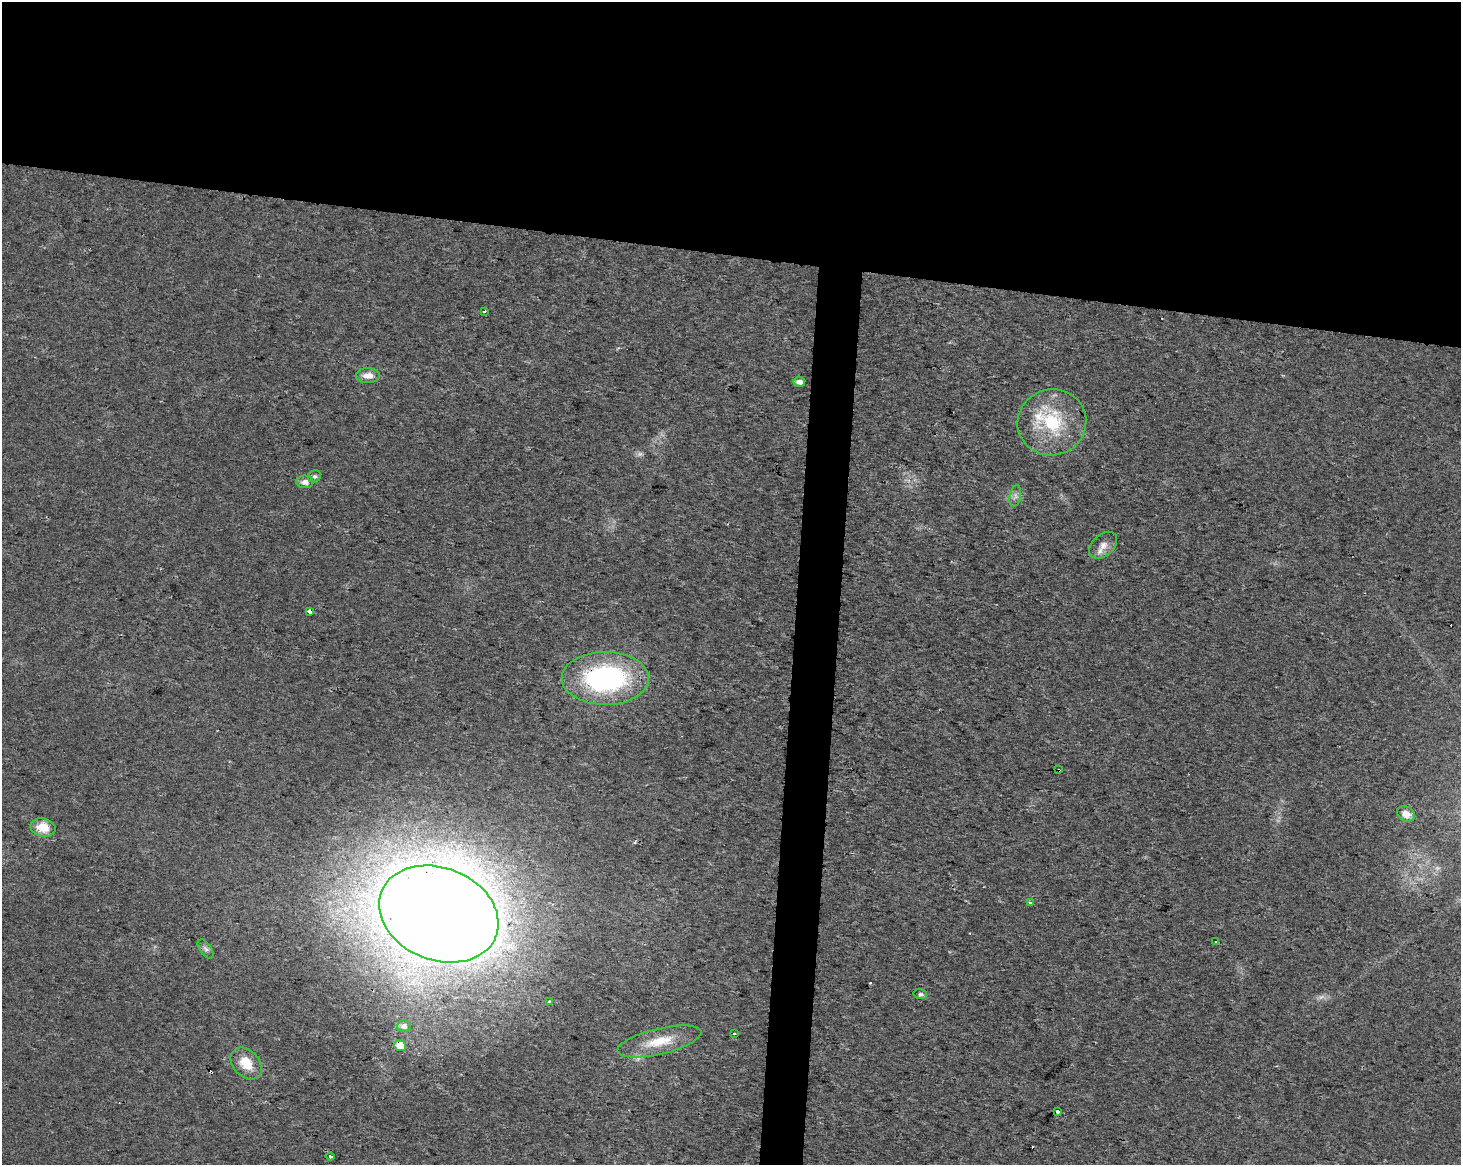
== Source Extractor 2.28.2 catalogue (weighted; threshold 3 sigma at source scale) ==
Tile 2 of 3 x 4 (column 2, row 1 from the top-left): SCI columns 1744-3202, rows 3491-4653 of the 4889 x 4662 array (HDU 1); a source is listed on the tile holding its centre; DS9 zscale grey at full resolution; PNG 1463 x 1167 px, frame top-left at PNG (2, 2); each listed source drawn as its Kron ellipse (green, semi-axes under 4 px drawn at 4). Shown black and unused: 24% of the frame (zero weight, under 2 of 3 exposures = <1% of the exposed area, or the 3 px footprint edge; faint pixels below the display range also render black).
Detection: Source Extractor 2.28.2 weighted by HDU 2 'WHT'; one run over the whole footprint, this tile lists its part. Background 0.0254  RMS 0.0053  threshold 0.0239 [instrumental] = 3 sigma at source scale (4.5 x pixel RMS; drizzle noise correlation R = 1.50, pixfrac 1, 0.0396/0.0396 arcsec/px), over >= 5 px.
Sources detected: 33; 2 too faint to see at this stretch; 4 cosmic-ray / hot-pixel residue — neither listed nor drawn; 1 inside a brighter listed object's ellipse — not listed separately; the other 26 listed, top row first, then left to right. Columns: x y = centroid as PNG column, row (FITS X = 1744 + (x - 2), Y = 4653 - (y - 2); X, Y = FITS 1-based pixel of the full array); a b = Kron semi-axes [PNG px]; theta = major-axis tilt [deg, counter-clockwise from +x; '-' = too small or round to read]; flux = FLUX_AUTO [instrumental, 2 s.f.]
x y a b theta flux
485 312 3 3 - 1.6
368 376 12 7 1 4.9
799 382 6 5 - 3.7
1052 422 34 33 - 36
315 476 6 6 - 1.2
305 482 8 6 -3 2.9
1015 496 11 5 78 2.1
1103 545 16 10 42 5
310 612 4 3 - 4.7
605 678 43 26 0 97
1059 770 3 2 - 0.46
1406 814 9 7 -30 4.5
43 828 13 9 -12 9.5
1030 903 4 3 - 1.4
439 914 61 46 -22 2000
1216 942 3 3 - 4.3
206 949 11 5 -55 1.6
920 994 7 5 -14 1.1
549 1002 3 3 - 2.6
404 1026 6 6 - 2.8
735 1034 3 3 - 2.1
659 1041 43 13 13 15
400 1045 6 5 - 9
246 1063 18 13 -47 12
1057 1112 3 3 - 5.8
330 1156 4 3 - 7.4
Overlapping masked pixels (flux is a lower limit): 4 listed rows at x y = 605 678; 1059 770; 439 914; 400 1045